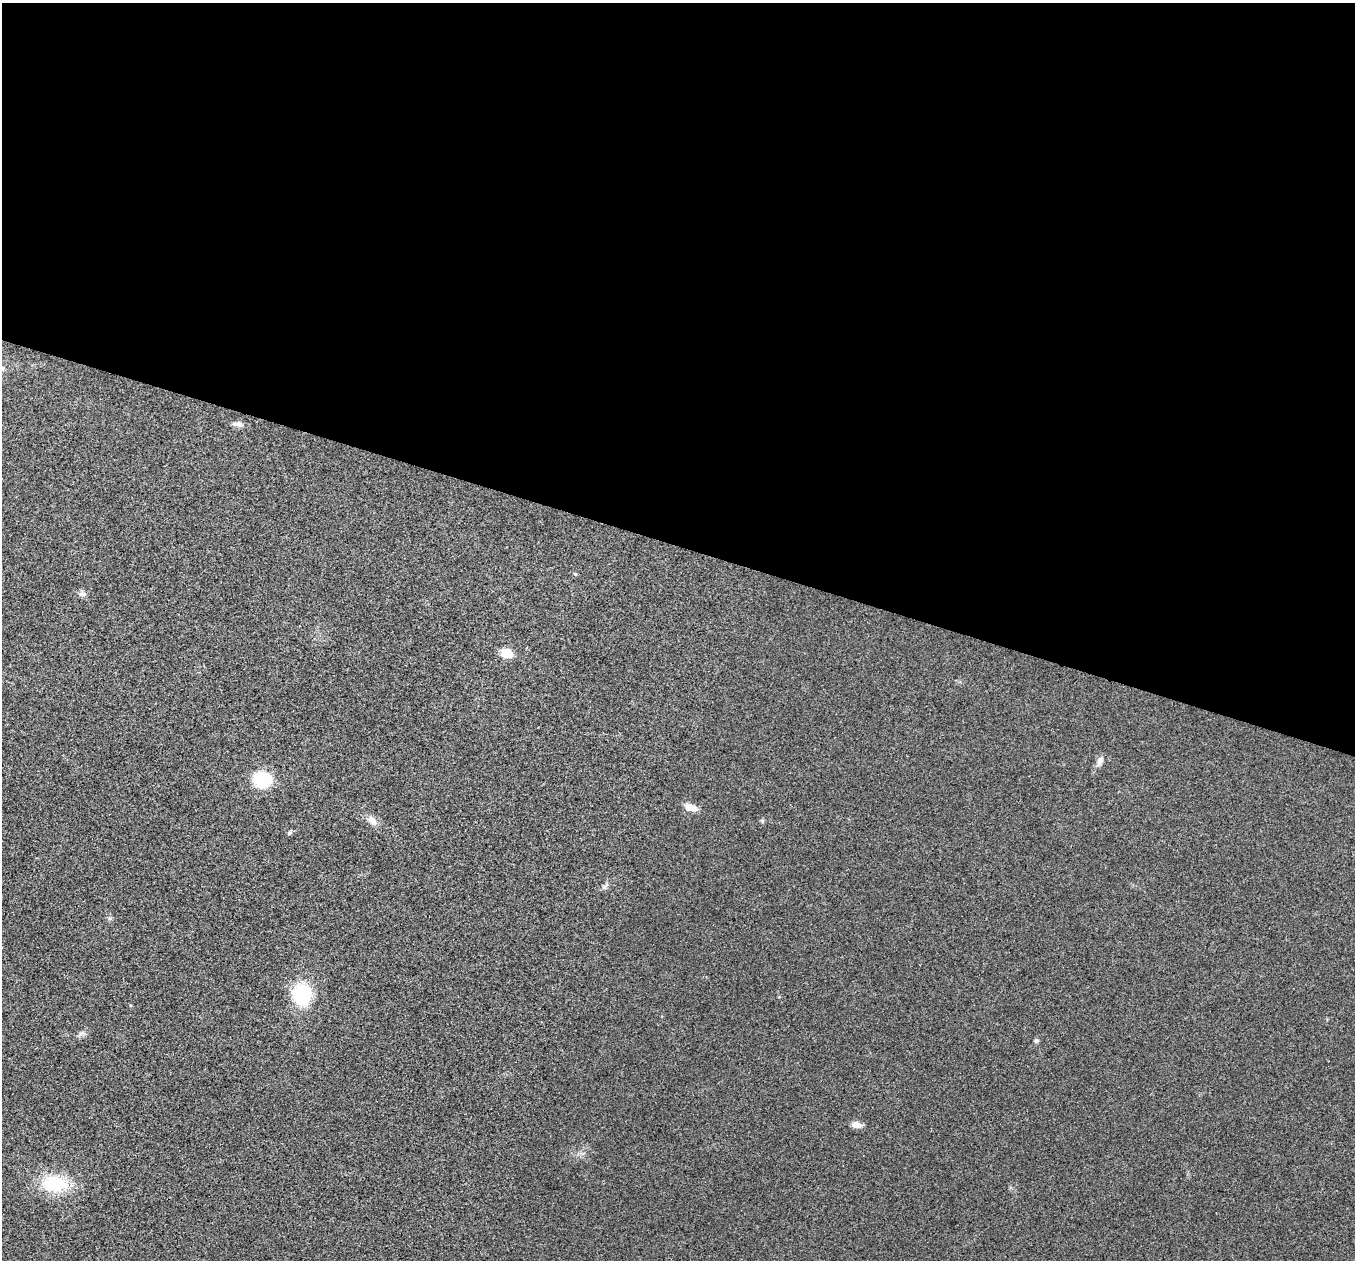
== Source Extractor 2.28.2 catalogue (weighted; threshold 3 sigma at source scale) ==
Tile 3 of 4 x 4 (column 3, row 1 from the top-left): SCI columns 2707-4059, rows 3908-5165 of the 5417 x 5431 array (HDU 1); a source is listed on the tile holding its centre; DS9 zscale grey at full resolution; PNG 1357 x 1262 px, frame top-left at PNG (2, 3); no overlay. Shown black and unused: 43% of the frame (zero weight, under 3 of 4 exposures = <1% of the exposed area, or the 3 px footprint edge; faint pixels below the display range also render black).
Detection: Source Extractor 2.28.2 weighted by HDU 2 'WHT'; one run over the whole footprint, this tile lists its part. Background 0.0223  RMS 0.0052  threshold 0.0234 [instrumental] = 3 sigma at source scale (4.5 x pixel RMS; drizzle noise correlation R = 1.50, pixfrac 1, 0.05/0.05 arcsec/px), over >= 5 px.
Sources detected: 16; all 16 listed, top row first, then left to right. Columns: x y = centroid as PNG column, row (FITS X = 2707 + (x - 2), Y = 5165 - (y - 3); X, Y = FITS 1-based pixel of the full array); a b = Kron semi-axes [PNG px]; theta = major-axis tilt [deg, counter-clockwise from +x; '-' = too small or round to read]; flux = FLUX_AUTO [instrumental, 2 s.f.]
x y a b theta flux
2 368 6 6 - 1.1
238 424 15 6 -5 2.6
575 574 5 4 - 0.62
82 594 10 7 -4 2
507 653 7 5 -5 20
1100 761 13 7 69 2.7
262 779 17 15 -13 22
690 807 15 8 -20 4.7
372 821 14 9 -42 3.8
289 833 6 4 71 0.72
604 887 7 4 0 1
302 994 14 13 - 46
81 1033 12 5 36 1.6
1036 1040 6 5 - 0.91
856 1125 14 8 -10 3.1
55 1184 35 21 -1 25
Isophote crosses this tile's border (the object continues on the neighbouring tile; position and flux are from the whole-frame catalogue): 1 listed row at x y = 2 368
Unlisted compact peaks at least as high as the median listed source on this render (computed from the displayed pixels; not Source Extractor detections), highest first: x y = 762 821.